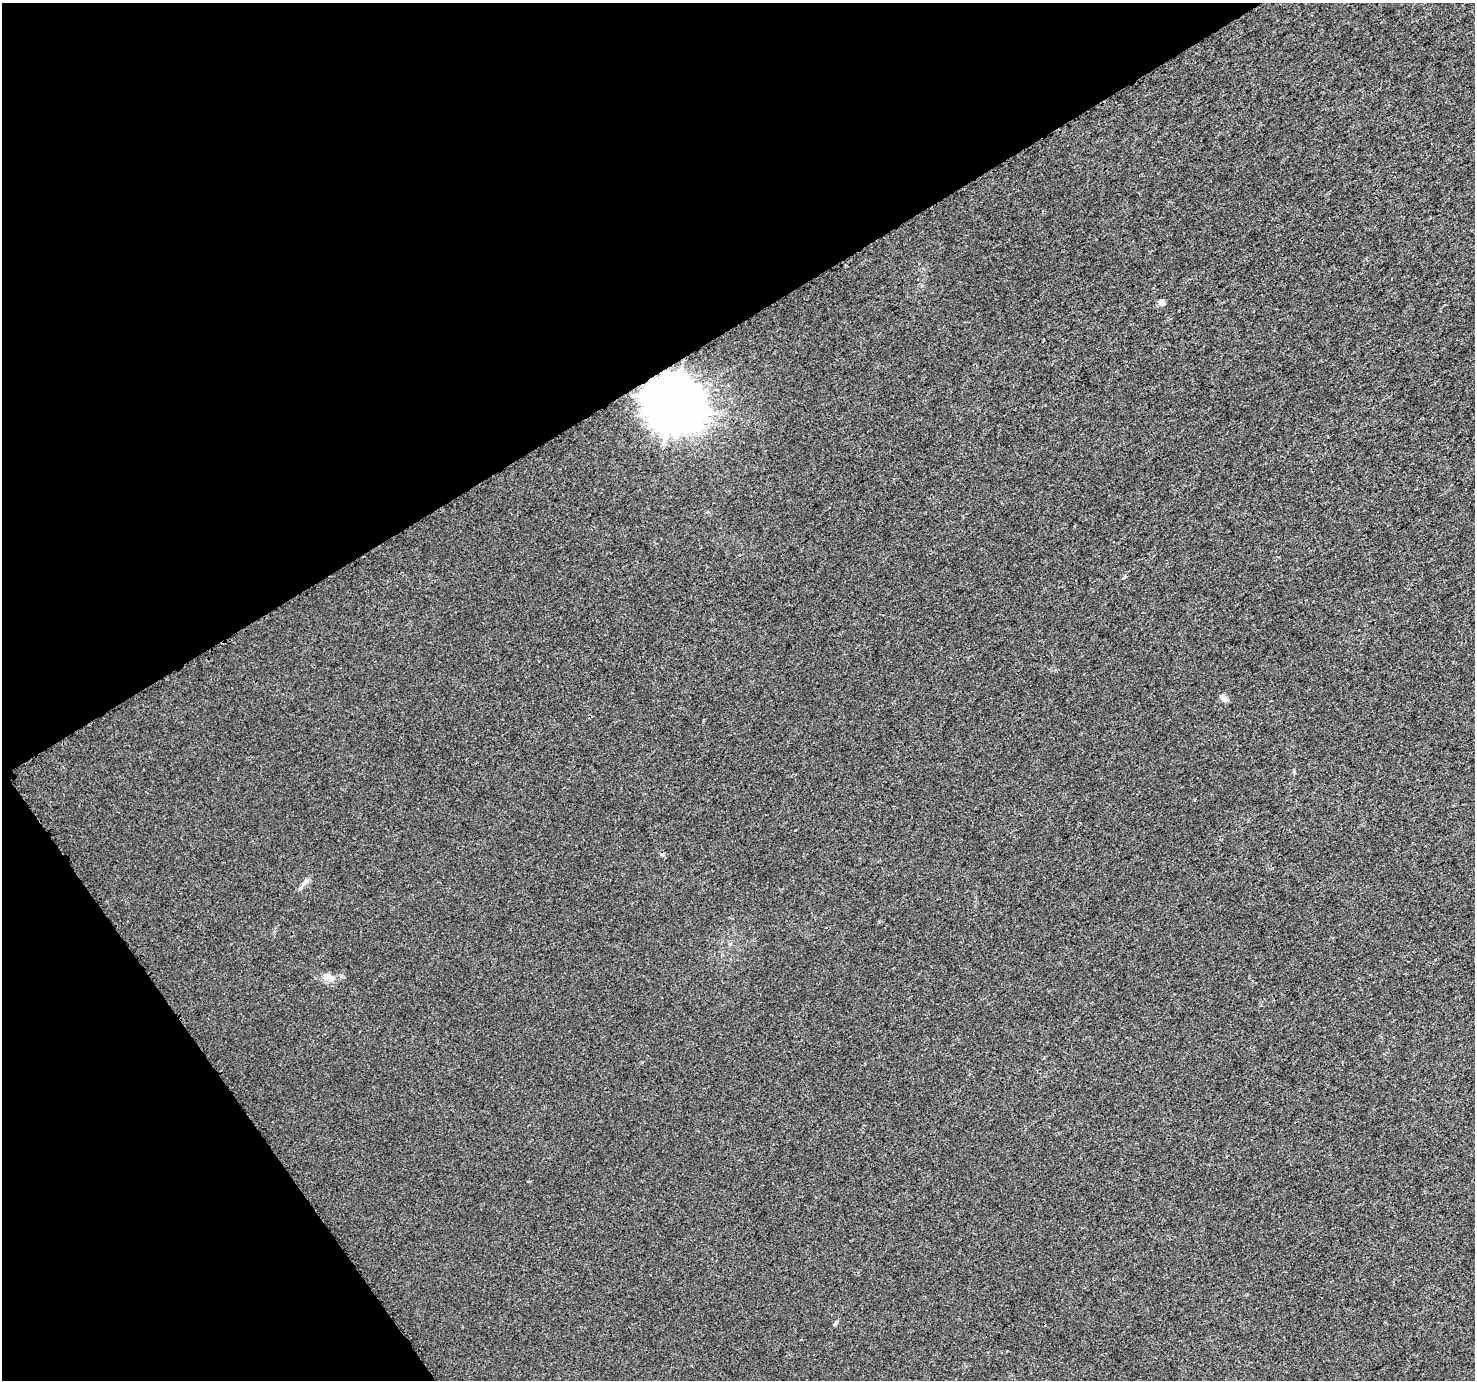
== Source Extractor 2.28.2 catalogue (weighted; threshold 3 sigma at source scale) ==
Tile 5 of 4 x 4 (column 1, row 2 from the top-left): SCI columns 22-1494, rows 2900-4277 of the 5941 x 5860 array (HDU 1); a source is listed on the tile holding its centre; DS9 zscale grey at full resolution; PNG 1477 x 1382 px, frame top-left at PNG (2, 3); no overlay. Shown black and unused: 31% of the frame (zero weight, under 3 of 4 exposures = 2% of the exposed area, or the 3 px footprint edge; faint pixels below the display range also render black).
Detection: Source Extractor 2.28.2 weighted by HDU 2 'WHT'; one run over the whole footprint, this tile lists its part. Background 5.82e-04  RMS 0.0026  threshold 0.0118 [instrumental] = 3 sigma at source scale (4.5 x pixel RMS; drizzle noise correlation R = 1.50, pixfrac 1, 0.0396/0.0396 arcsec/px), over >= 5 px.
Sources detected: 6; all 6 listed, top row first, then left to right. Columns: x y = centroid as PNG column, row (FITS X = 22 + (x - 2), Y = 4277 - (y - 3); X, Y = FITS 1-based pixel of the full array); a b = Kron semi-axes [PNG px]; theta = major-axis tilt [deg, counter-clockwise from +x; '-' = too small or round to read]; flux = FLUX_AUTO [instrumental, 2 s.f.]
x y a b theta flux
1161 302 7 7 - 0.92
673 404 17 16 - 1100
1223 698 11 7 -16 0.97
305 882 12 6 41 1.1
328 977 18 7 -20 1.9
835 1324 8 4 54 0.38
Overlapping masked pixels (flux is a lower limit): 1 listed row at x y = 673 404